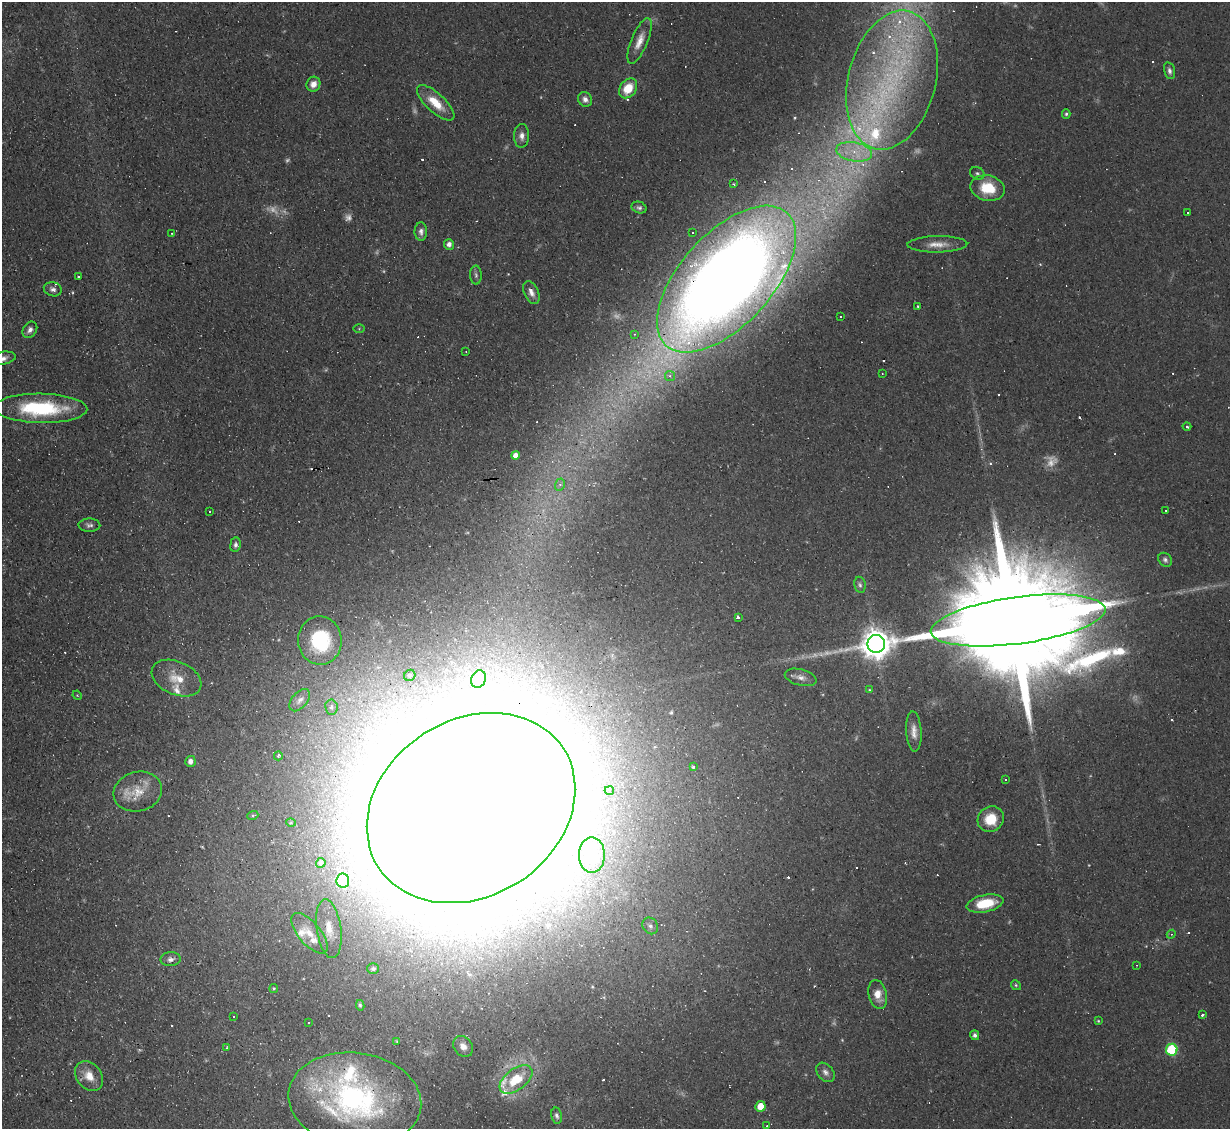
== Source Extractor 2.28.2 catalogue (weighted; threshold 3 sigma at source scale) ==
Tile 7 of 4 x 4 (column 3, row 2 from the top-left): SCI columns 2455-3682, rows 2501-3627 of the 4909 x 4884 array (HDU 1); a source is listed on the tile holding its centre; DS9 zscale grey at full resolution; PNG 1232 x 1131 px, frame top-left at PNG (2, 2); each listed source drawn as its Kron ellipse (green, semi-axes under 4 px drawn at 4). Shown black and unused: <1% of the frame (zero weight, under 2 of 3 exposures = <1% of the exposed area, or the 3 px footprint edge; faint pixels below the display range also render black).
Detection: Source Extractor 2.28.2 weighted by HDU 2 'WHT'; one run over the whole footprint, this tile lists its part. Background 0.067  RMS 0.0045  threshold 0.0204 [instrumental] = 3 sigma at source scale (4.5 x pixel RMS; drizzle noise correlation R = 1.50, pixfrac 1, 0.05/0.05 arcsec/px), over >= 5 px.
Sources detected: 157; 14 too faint to see at this stretch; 33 cosmic-ray / hot-pixel residue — neither listed nor drawn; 12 inside a brighter listed object's ellipse — not listed separately; the other 98 listed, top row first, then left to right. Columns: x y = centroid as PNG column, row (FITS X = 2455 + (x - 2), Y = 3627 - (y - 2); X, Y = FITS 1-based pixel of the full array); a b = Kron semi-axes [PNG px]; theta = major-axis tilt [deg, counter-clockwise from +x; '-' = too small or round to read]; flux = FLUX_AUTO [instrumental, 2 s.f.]
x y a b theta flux
640 41 24 8 67 5.6
1169 71 9 5 -75 1.5
892 80 71 44 76 110
313 84 7 7 - 3.7
628 88 11 8 52 9.8
585 99 8 6 -53 2.2
436 103 24 9 -43 10
1066 114 5 4 - 0.81
522 136 12 7 88 2.7
854 152 18 9 -10 8.7
977 173 7 6 - 1.1
734 184 3 2 - 0.38
988 188 17 12 -13 15
639 208 8 5 -20 1.2
1187 212 3 3 - 1.2
421 232 9 6 -88 1.9
693 232 3 3 - 0.68
172 233 3 2 - 0.72
449 244 5 5 - 2.3
937 244 30 8 1 6
476 275 9 5 -88 1.2
78 276 3 3 - 1
726 279 90 46 48 910
53 289 9 7 -15 1.9
531 293 12 7 -65 2.9
918 306 3 2 - 0.49
840 316 3 3 - 1.8
359 329 5 3 - 0.43
30 330 9 6 55 2.1
634 334 4 3 - 0.76
466 352 3 2 - 0.46
2 358 13 6 10 2.8
882 374 3 2 - 0.32
670 376 5 5 - 0.82
41 408 46 14 -1 41
1187 426 4 3 - 1.1
515 455 4 4 - 2.8
560 484 6 5 - 1.2
1166 510 3 2 - 0.73
209 512 3 3 - 3.3
89 525 11 6 -1 1.7
235 545 7 5 83 1.3
1165 560 7 6 - 1.3
860 585 8 5 -79 1.2
738 618 3 3 - 26
1018 620 88 23 8 32000
320 640 24 22 -85 40
876 644 9 9 - 720
410 675 6 5 - 0.89
801 677 16 8 -14 3.1
176 678 26 16 -23 9.9
478 679 9 7 69 2.4
869 690 4 3 - 0.46
77 695 5 4 - 0.43
300 700 13 7 49 2.4
331 707 7 6 - 1.3
914 732 20 8 -87 4.1
278 756 4 4 - 0.97
190 761 5 5 - 2.6
693 766 4 3 - 0.94
1006 780 3 3 - 1.2
609 791 5 4 - 1.2
138 792 24 19 15 12
471 808 110 88 33 9500
253 815 6 3 19 0.57
991 819 13 12 - 11
291 823 5 3 - 0.42
592 855 18 13 90 15
321 863 5 4 - 1.3
343 880 7 6 - 36
985 903 18 8 11 15
650 926 9 7 -56 1.6
329 929 30 12 -82 8.5
309 933 25 11 -50 8.2
1171 934 4 4 - 0.59
171 959 10 7 2 2
1137 965 3 2 - 0.32
373 969 6 5 - 1.1
1016 985 5 4 - 0.68
274 988 4 4 - 0.55
878 995 14 9 -77 5.4
360 1005 5 4 - 0.87
1203 1014 4 3 - 1.1
233 1016 3 2 - 0.67
1098 1021 4 3 - 0.45
309 1022 3 3 - 0.68
975 1035 5 4 - 1.3
397 1041 3 2 - 0.43
463 1046 11 9 -52 3.2
227 1048 4 3 - 0.73
1172 1050 6 6 - 36
825 1072 11 7 -49 2.1
89 1076 16 12 -52 6.5
516 1079 19 10 37 14
355 1100 66 47 -7 110
760 1106 5 5 - 6.6
557 1116 8 5 -78 1.4
767 1126 4 3 - 0.59
Overlapping masked pixels (flux is a lower limit): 3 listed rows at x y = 726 279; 1018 620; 471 808
Isophote crosses this tile's border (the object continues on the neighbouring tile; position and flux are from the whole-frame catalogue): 2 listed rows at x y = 892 80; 2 358
Unlisted compact peaks at least as high as the median listed source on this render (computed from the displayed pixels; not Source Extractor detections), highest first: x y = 1079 417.